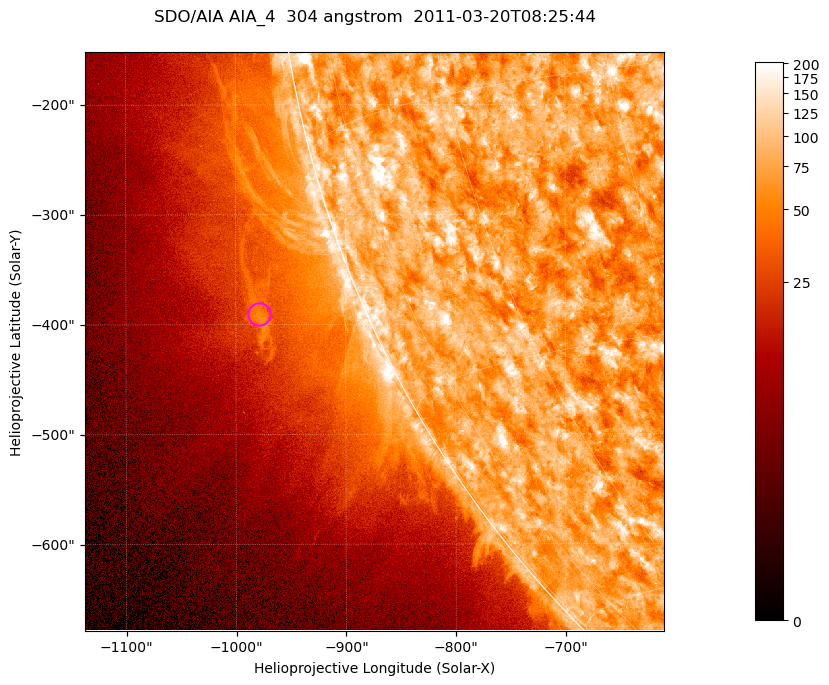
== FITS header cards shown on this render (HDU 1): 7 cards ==
TELESCOP= 'SDO/AIA '           / For AIA: SDO/AIA
INSTRUME= 'AIA_4   '           / For AIA: AIA_ATA1, AIA_ATA2, AIA_ATA3 or AIA_AT
WAVELNTH=                  304 / [angstrom] Wavelength
WAVEUNIT= 'angstrom'           / Wavelength unit: angstrom
DATE-OBS= '2011-03-20T08:25:44.123' / [ISO] Date when observation started; ISO 8
CTYPE1  = 'HPLN-TAN'           / CTYPE1; Typically HPLN
CTYPE2  = 'HPLT-TAN'           / CTYPE2; Typically HPLT

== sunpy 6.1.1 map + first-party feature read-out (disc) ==
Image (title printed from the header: SDO/AIA AIA_4  304 angstrom  2011-03-20T08:25:44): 878 x 878 px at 0.6 arcsec/px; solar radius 964 arcsec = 1605 px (partial field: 4.4% of the solar disc is inside the frame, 46% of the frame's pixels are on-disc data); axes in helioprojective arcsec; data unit not stated in the header (colour bar unlabelled)
Orientation: roll -0.132 deg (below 1 deg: not rotated)
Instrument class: DISC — disc imager (sunpy class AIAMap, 304 A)
Bright regions (active regions / flare kernels): reference = the on-disc median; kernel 7 px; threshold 5 sigma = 122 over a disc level ~74.9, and >= 1.15x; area >= 770 px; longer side >= 11 px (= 6.6 arcsec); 0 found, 0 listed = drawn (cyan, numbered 1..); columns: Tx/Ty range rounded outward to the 2 arcsec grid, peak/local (2 s.f.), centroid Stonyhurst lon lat
Off-limb structures (1.02-1.3 R_sun): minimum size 385 px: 3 found; the strongest spans PA ~110..115 deg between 1.07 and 1.11 R_sun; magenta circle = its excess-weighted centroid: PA ~110 deg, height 1.09 R_sun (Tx ~-978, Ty ~-390 arcsec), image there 2.2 x the reference